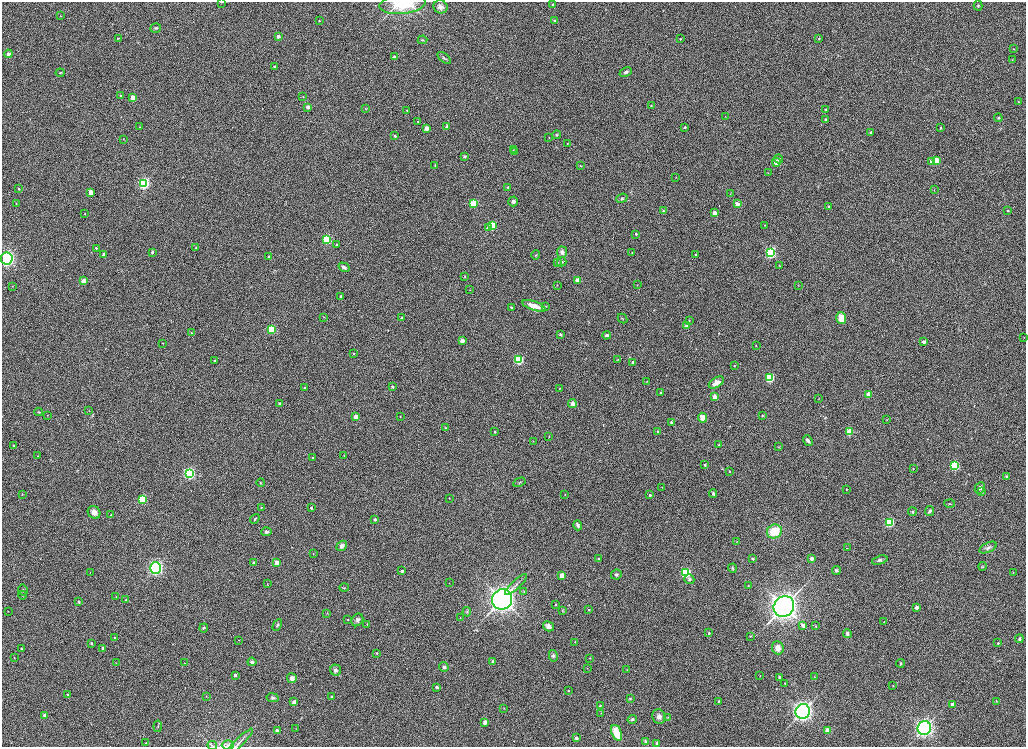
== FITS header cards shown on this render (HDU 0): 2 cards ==
NAXIS1  =                 2048
NAXIS2  =                 1489

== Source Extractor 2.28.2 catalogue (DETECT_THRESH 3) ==
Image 2048 x 1489 px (HDU 0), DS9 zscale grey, zoomed out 1/2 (1 PNG px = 2 x 2 image px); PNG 1028 x 749 px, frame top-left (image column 1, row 1489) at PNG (2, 2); each listed source drawn as its Kron ellipse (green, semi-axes under 4 px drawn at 4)
Background 1140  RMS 5.6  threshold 16.8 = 3 sigma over >= 5 px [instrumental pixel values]
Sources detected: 309; all 309 listed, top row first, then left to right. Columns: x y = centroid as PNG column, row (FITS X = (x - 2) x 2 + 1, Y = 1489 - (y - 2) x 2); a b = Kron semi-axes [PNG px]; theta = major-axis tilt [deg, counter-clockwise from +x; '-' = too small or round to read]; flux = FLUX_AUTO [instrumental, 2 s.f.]
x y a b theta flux
222 2 3 1 - 640
403 4 23 10 6 44000
553 5 4 4 - 2100
978 6 5 4 - 1500
440 7 7 6 - 4800
60 16 3 2 - 630
554 20 2 2 - 1600
319 21 2 2 - 620
156 28 5 4 - 1900
278 36 3 2 - 5300
118 38 4 2 - 710
819 38 3 2 - 870
680 39 2 2 - 480
422 40 5 3 - 1100
1014 49 2 2 - 470
8 54 4 3 - 3700
394 57 3 3 - 3000
444 58 8 4 -39 2100
1012 60 3 3 - 680
274 67 2 2 - 1800
626 72 6 4 25 3000
60 73 4 2 - 910
120 95 2 2 - 1600
303 97 2 2 - 380
133 98 3 3 - 26000
1018 102 3 3 - 730
651 106 2 2 - 1400
308 107 3 2 - 6300
365 108 4 3 - 910
407 110 2 2 - 720
826 110 2 2 - 2700
725 116 2 1 - 260
998 118 4 3 - 1400
826 120 3 2 - 2700
418 122 3 2 - 1200
447 126 4 4 - 1700
139 127 2 2 - 740
685 127 2 2 - 1900
426 128 3 3 - 12000
941 128 2 2 - 1200
871 132 3 2 - 1600
557 135 4 4 - 1100
395 136 4 3 - 1600
549 137 2 2 - 500
123 139 3 2 - 430
567 143 2 2 - 490
513 150 3 3 - 620
515 152 3 2 - 560
465 156 4 3 - 2000
778 159 4 4 - 1600
936 161 3 3 - 38000
776 162 4 4 - 6400
932 162 3 3 - 15000
435 165 3 2 - 730
580 166 3 3 - 710
768 173 4 2 - 610
676 177 3 2 - 440
143 183 4 3 - 290000
508 187 2 2 - 1400
19 189 3 3 - 1300
934 190 3 2 - 470
91 192 3 3 - 15000
730 194 3 2 - 670
622 198 6 4 21 1700
513 201 5 4 - 3300
16 203 4 3 - 760
474 203 3 3 - 53000
737 204 3 3 - 11000
829 206 2 2 - 1300
1008 210 3 3 - 1000
663 211 3 2 - 1100
715 213 3 3 - 12000
85 214 2 2 - 820
765 225 3 2 - 510
492 226 3 3 - 69000
488 228 3 2 - 8500
636 234 2 2 - 1400
327 240 3 3 - 110000
336 244 3 2 - 690
96 248 3 2 - 1600
196 248 2 2 - 750
152 252 2 2 - 2600
562 252 6 5 - 4000
632 252 2 1 - 460
770 253 3 3 - 210000
104 254 3 3 - 4500
536 255 4 3 - 890
695 255 4 2 - 690
269 256 4 3 - 1100
7 258 6 6 - 230000
557 262 3 3 - 660
562 262 5 4 - 1900
779 266 3 2 - 580
344 267 6 3 -32 3900
465 276 3 2 - 540
578 280 4 3 - 5000
84 281 3 3 - 15000
557 285 2 2 - 400
637 285 2 2 - 380
798 285 3 2 - 450
12 286 3 2 - 420
470 290 2 1 - 350
341 296 2 2 - 2900
534 306 12 4 -19 13000
546 306 3 3 - 660
511 307 2 2 - 1600
324 317 4 2 - 600
401 318 3 3 - 1800
841 318 6 5 - 16000
622 319 5 2 - 860
689 320 3 2 - 650
686 326 4 3 - 3100
272 329 3 3 - 71000
192 333 2 2 - 740
560 334 3 2 - 1300
607 335 4 3 - 2300
1024 337 2 2 - 460
462 341 3 3 - 11000
924 342 3 3 - 5300
163 343 2 2 - 560
756 346 4 2 - 680
354 354 3 2 - 880
618 359 4 2 - 820
519 360 3 3 - 140000
215 361 2 2 - 2900
633 362 2 2 - 3000
734 366 2 2 - 720
770 378 3 3 - 110000
646 381 2 2 - 320
716 383 8 5 31 6700
393 387 4 3 - 1200
304 388 3 2 - 1500
560 388 2 2 - 500
661 393 2 2 - 2900
868 394 3 3 - 14000
715 397 3 3 - 17000
819 399 3 2 - 410
572 403 4 4 - 3900
280 404 3 2 - 5000
89 411 3 2 - 500
38 412 4 3 - 860
47 415 2 2 - 440
356 416 3 3 - 12000
400 416 2 2 - 600
762 416 4 3 - 1400
702 418 5 4 - 9100
887 420 3 2 - 530
671 422 4 3 - 1100
445 428 3 3 - 1000
658 431 3 2 - 1400
495 432 2 2 - 1500
849 432 3 3 - 51000
549 437 3 2 - 520
808 440 6 3 -51 4000
533 441 3 2 - 430
718 445 3 2 - 560
13 446 3 2 - 930
779 446 3 2 - 620
38 456 3 2 - 710
344 456 2 2 - 530
313 458 3 2 - 1000
705 465 2 2 - 2300
955 466 3 3 - 130000
913 469 3 2 - 820
730 471 2 2 - 640
189 473 4 3 - 310000
1006 476 3 2 - 1900
519 482 6 3 28 1400
261 483 4 3 - 1100
662 487 2 1 - 280
980 488 6 4 61 4000
846 489 2 2 - 730
982 492 4 3 - 1400
713 493 4 3 - 1900
22 494 2 2 - 630
565 495 2 2 - 330
650 495 2 2 - 2500
449 498 2 2 - 700
143 499 4 3 - 110000
950 504 5 3 - 950
261 507 3 2 - 820
311 508 2 2 - 2600
929 511 5 4 - 3000
94 512 7 6 - 7500
912 512 4 4 - 1500
111 515 3 3 - 1200
255 519 5 3 - 1500
375 519 2 2 - 2900
889 522 3 3 - 130000
578 525 5 3 - 2900
774 531 8 6 27 28000
266 532 5 4 - 3100
736 541 3 2 - 510
342 546 6 4 39 4400
847 548 3 2 - 730
988 548 9 5 25 3900
313 553 3 2 - 500
598 559 4 3 - 1200
753 559 2 2 - 2100
811 559 2 2 - 5500
880 560 8 4 17 3200
254 563 3 3 - 5600
277 563 3 3 - 19000
982 566 4 3 - 1000
155 568 5 5 - 250000
732 568 5 3 - 1200
402 571 2 2 - 4600
836 571 4 4 - 1800
90 572 2 2 - 290
1013 572 3 2 - 500
686 573 3 3 - 150000
616 574 5 5 - 2100
562 575 3 3 - 22000
689 579 5 4 - 2100
449 583 2 2 - 350
267 584 3 2 - 510
516 585 14 3 43 3700
748 585 2 2 - 550
344 588 5 2 - 910
23 590 5 5 - 1800
524 591 4 3 - 890
22 595 4 3 - 1100
116 596 3 2 - 380
502 599 10 10 - 640000
126 600 3 3 - 1200
79 602 4 3 - 1700
555 605 3 2 - 850
784 607 11 10 - 850000
917 607 2 2 - 6600
563 610 4 3 - 850
589 610 3 2 - 1200
8 611 3 2 - 580
467 612 4 4 - 1400
327 613 3 3 - 660
460 618 2 2 - 520
348 620 3 2 - 680
357 620 7 5 54 3400
884 622 2 2 - 510
367 624 2 2 - 700
277 625 6 4 63 2200
803 625 3 3 - 8200
548 626 6 5 - 4800
815 626 3 3 - 650
204 628 4 4 - 1500
709 633 2 2 - 1900
847 633 4 3 - 3900
751 636 3 2 - 710
114 637 3 2 - 710
1019 639 4 3 - 2400
239 640 3 2 - 390
575 642 3 2 - 590
91 643 3 3 - 2100
998 643 2 2 - 1400
21 648 3 3 - 750
103 648 2 2 - 3500
778 648 7 5 -84 8200
377 653 3 3 - 1200
553 656 6 4 -79 2900
14 657 3 2 - 620
590 658 3 2 - 550
493 661 2 2 - 1900
252 662 4 3 - 2600
116 663 3 2 - 480
185 663 3 2 - 500
900 663 4 3 - 1800
444 667 5 4 - 3000
587 668 2 2 - 420
336 670 5 5 - 3600
627 670 2 2 - 630
235 675 2 2 - 3900
760 676 2 2 - 500
779 677 4 3 - 1400
815 677 2 2 - 340
292 678 5 5 - 4900
785 684 2 2 - 390
893 685 3 3 - 820
437 687 4 3 - 2000
569 691 3 3 - 620
68 694 3 3 - 1100
206 696 3 2 - 590
332 697 4 3 - 1200
273 698 6 4 -9 2100
630 699 4 3 - 980
718 701 3 2 - 750
996 701 3 2 - 410
294 702 3 2 - 10000
953 704 3 2 - 6100
600 706 4 3 - 870
504 708 3 2 - 470
803 711 7 7 - 420000
601 713 3 2 - 480
44 715 2 2 - 4000
659 717 7 6 - 5000
668 718 3 2 - 590
632 719 4 4 - 1700
485 722 3 3 - 11000
158 726 6 2 83 990
924 728 7 6 - 330000
296 729 2 2 - 370
828 730 3 3 - 19000
277 731 2 2 - 5600
617 733 8 5 -68 18000
576 738 3 3 - 2600
645 741 4 3 - 1500
146 743 3 2 - 710
239 743 19 3 45 3600
657 744 3 3 - 2700
228 745 6 4 0 2600
212 746 5 2 - 1000
At the frame edge (FLAGS 8, measured only in part): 6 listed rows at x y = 222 2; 403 4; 7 258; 239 743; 228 745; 212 746